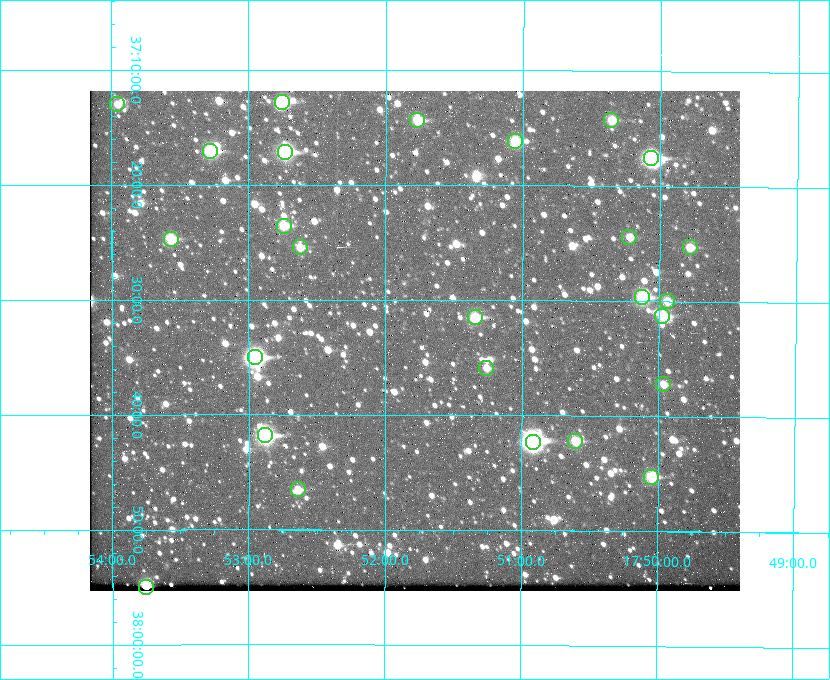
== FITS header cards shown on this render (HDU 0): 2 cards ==
NAXIS1  =                  650 / Width of table row in bytes
NAXIS2  =                  500 / Number of rows in table

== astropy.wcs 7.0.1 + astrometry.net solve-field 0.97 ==
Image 650 x 500 px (HDU 0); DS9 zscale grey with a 90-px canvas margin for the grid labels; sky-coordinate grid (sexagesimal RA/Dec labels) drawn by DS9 from the SOLVED WCS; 26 Tycho-2 reference stars matched to detected sources circled (green)
Header WCS: none
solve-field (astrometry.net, Tycho-2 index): SOLVED blind (the file carries no WCS)
Solved WCS: RA---TAN-SIP/DEC--TAN-SIP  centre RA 17:51:47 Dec +37:34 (267.95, +37.56 deg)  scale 5.22 arcsec/px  FOV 56.5' x 43.5'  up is +180 deg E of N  parity flipped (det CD > 0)
(file carries no celestial WCS; the grid is the blind solution)
Tycho-2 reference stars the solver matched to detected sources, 26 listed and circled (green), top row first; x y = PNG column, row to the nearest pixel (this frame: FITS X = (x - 90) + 1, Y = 500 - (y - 91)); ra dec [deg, ICRS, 3 dp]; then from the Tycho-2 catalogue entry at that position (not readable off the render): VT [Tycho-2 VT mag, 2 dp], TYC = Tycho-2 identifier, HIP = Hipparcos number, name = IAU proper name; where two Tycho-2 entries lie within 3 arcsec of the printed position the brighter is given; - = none
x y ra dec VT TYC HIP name
282 102 268.189 +37.213 9.71 2620-542-1 - -
117 104 268.489 +37.217 11.29 2620-732-1 - -
417 120 267.943 +37.240 10.39 2620-505-1 - -
611 120 267.589 +37.238 11.09 2619-212-1 - -
515 141 267.764 +37.270 10.17 2620-784-1 - -
210 151 268.319 +37.285 9.88 2620-536-1 - -
285 152 268.183 +37.286 8.98 2620-786-1 87506 -
651 158 267.517 +37.293 8.96 2619-379-1 - -
284 226 268.186 +37.393 10.44 2620-175-1 - -
629 237 267.555 +37.408 11.50 2619-358-1 - -
171 239 268.392 +37.412 10.60 2620-800-1 - -
300 247 268.156 +37.424 11.25 2620-712-1 - -
690 247 267.445 +37.422 11.17 2619-451-1 - -
642 297 267.531 +37.495 10.07 2619-274-1 - -
667 301 267.485 +37.500 11.33 2619-40-1 - -
662 316 267.494 +37.522 10.35 3088-270-1 - -
475 317 267.836 +37.525 9.96 3089-889-1 - -
255 357 268.239 +37.584 8.64 3089-755-1 - -
486 368 267.815 +37.598 11.54 3089-1081-1 - -
663 384 267.491 +37.621 11.40 3088-1284-1 - -
265 435 268.219 +37.697 8.93 3089-671-1 - -
575 441 267.652 +37.703 11.04 3089-693-1 - -
533 442 267.730 +37.705 8.13 3089-1203-1 87349 -
651 477 267.512 +37.755 10.10 3089-2332-1 - -
298 489 268.159 +37.775 11.22 3089-2245-1 - -
146 587 268.439 +37.916 9.61 3089-2268-1 - -